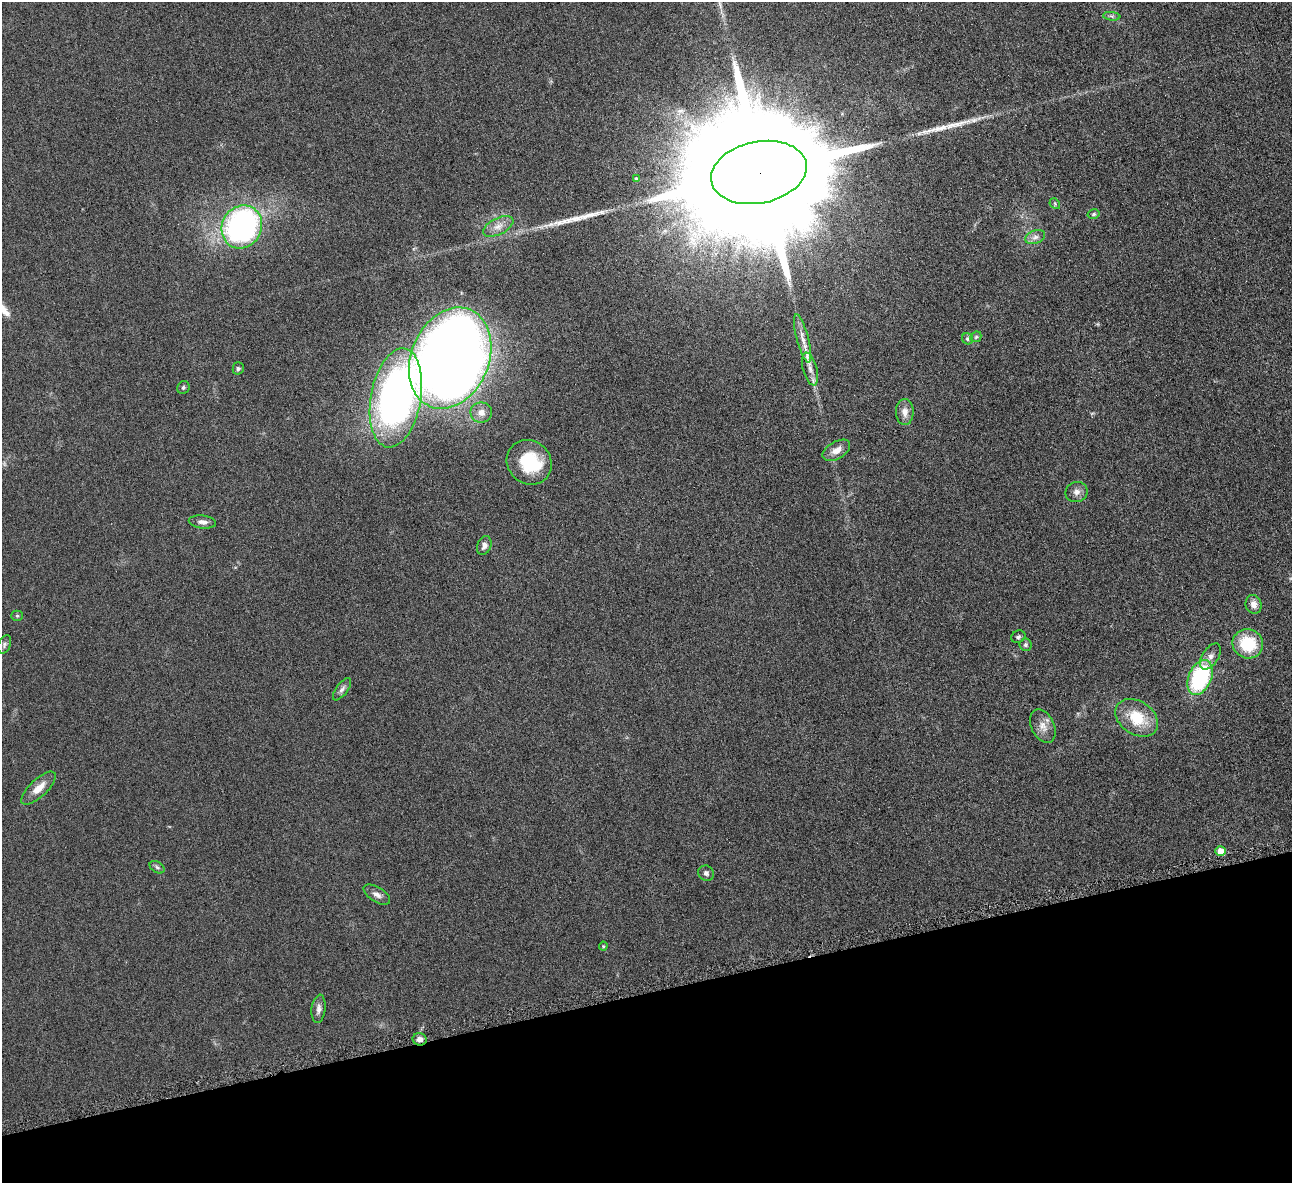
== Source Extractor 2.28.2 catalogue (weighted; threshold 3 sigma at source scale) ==
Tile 14 of 4 x 4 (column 2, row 4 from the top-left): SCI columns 1297-2586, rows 156-1336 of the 5171 x 5154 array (HDU 1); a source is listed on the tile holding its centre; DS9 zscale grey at full resolution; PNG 1294 x 1185 px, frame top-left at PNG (2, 2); each listed source drawn as its Kron ellipse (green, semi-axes under 4 px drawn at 4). Shown black and unused: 16% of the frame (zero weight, under 4 of 8 exposures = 1% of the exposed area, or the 3 px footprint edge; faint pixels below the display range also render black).
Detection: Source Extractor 2.28.2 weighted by HDU 2 'WHT'; one run over the whole footprint, this tile lists its part. Background 0.0978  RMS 0.0094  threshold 0.0383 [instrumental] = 3 sigma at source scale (4.09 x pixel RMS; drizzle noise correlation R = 1.36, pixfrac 0.8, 0.05/0.05 arcsec/px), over >= 5 px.
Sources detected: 46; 1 inside a brighter object's white glare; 2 long thin detections or spike segments (spike, bleed or trail) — neither listed nor drawn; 1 inside a brighter listed object's ellipse — not listed separately; the other 42 listed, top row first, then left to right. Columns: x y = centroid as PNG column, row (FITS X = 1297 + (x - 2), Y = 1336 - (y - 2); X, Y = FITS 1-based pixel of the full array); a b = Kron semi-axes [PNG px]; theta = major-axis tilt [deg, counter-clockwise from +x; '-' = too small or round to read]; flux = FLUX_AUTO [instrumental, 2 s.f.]
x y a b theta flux
1112 16 9 3 -6 1.8
759 172 48 31 11 62000
636 179 4 4 - 1.9
1055 204 6 4 -48 1.2
1094 214 6 4 16 1.3
498 226 16 8 27 7.4
242 227 22 19 61 230
1035 237 10 6 20 3.7
976 337 6 5 - 1.4
803 338 25 6 -75 8.2
968 339 6 5 - 1.9
450 358 52 39 67 1900
238 368 6 5 - 1.8
810 369 17 7 -74 6.6
183 388 6 6 - 1.8
396 398 50 25 80 370
481 412 11 10 - 7
905 412 13 9 -88 6.1
836 450 15 8 30 7.5
529 462 23 21 -43 43
1076 492 11 10 - 4.8
202 522 14 6 -6 4.4
484 546 10 7 66 3.6
1254 604 9 8 - 5.3
17 616 5 5 - 1.2
1018 637 7 6 - 2
5 644 10 6 69 2.3
1248 644 15 14 - 37
1025 645 6 6 - 2.1
1210 657 15 8 57 5.7
1200 677 18 11 66 90
342 689 13 5 54 3.2
1137 718 23 16 -34 29
1043 726 18 11 -64 8.2
39 788 22 8 43 11
1220 851 5 5 - 10
157 867 8 5 -31 1.9
706 873 8 7 - 2.6
377 895 15 7 -32 4.6
603 946 4 4 - 0.98
319 1009 14 7 83 4.5
420 1039 7 6 - 4.2
Overlapping masked pixels (flux is a lower limit): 2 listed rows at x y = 759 172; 420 1039